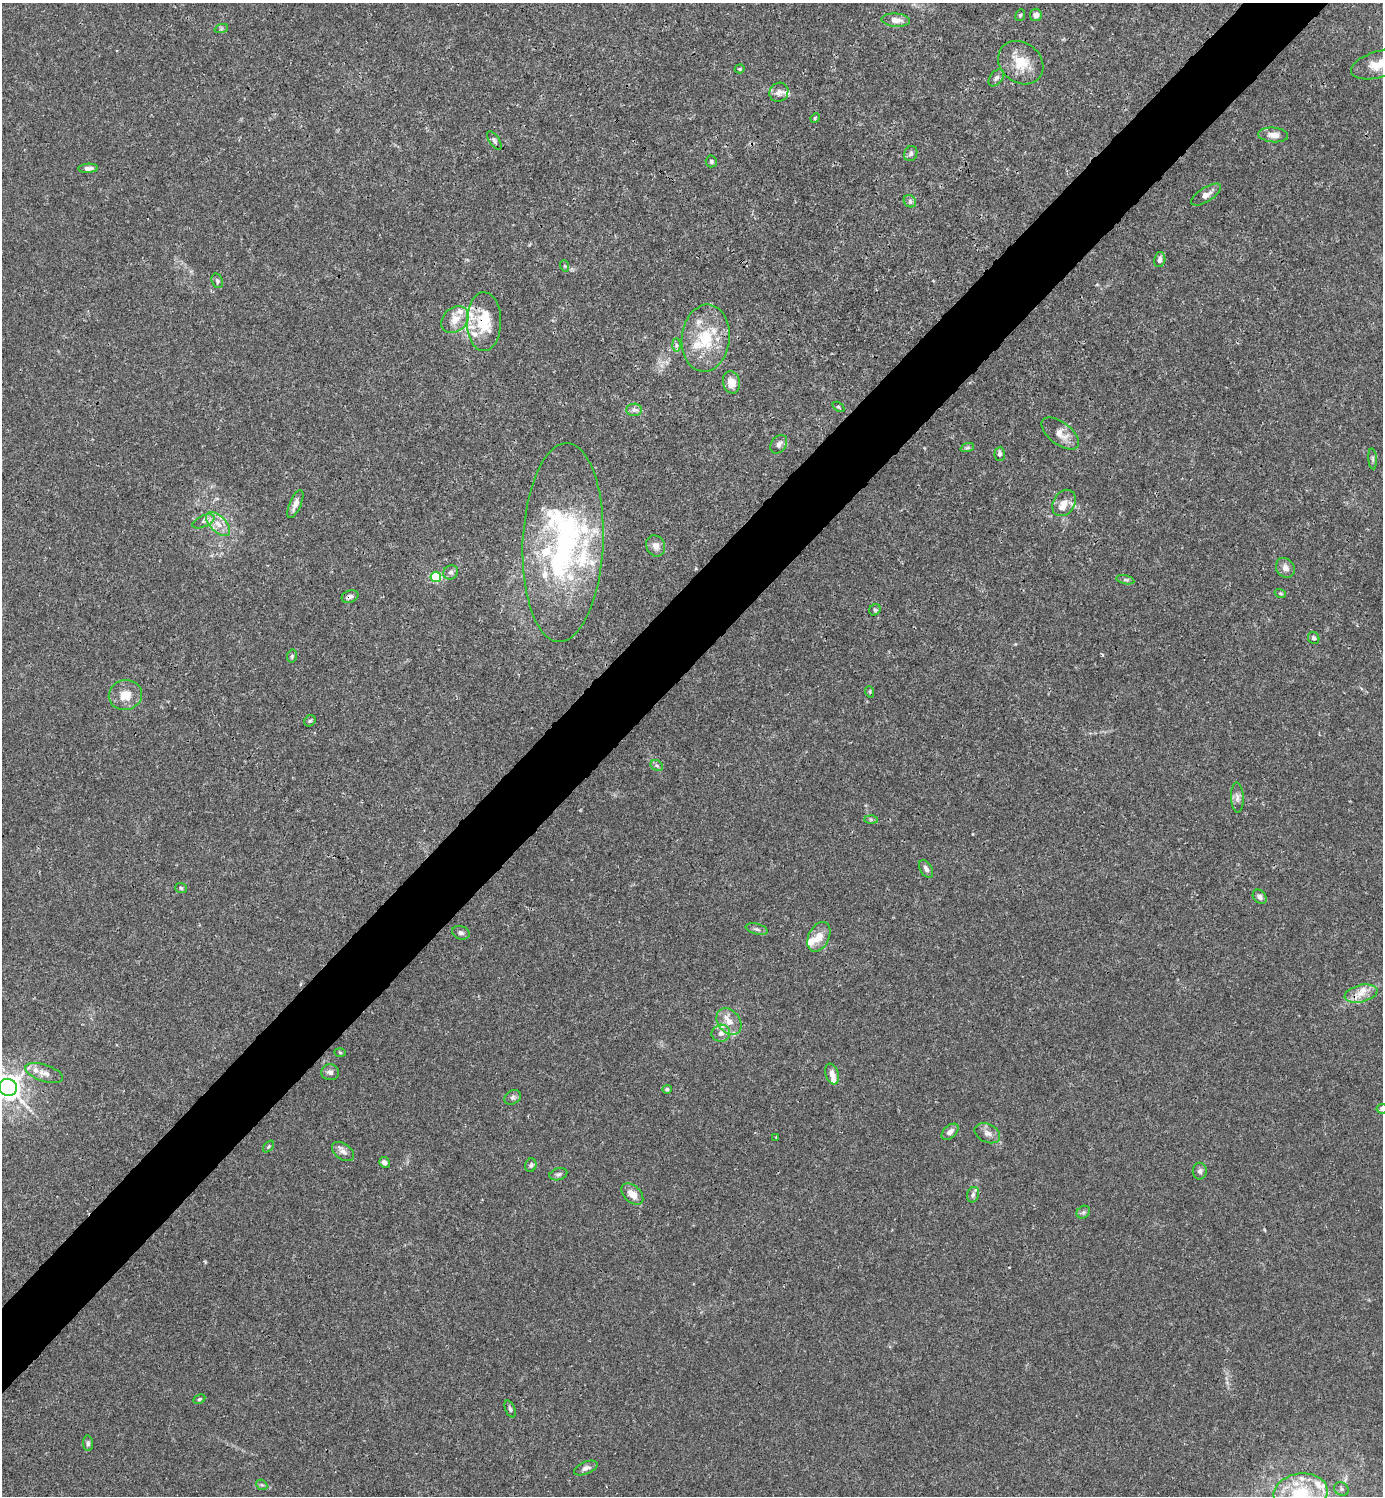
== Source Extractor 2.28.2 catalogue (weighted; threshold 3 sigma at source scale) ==
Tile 10 of 4 x 4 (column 2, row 3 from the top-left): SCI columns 1681-3061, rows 1496-2989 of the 5981 x 5982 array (HDU 1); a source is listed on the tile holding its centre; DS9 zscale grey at full resolution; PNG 1385 x 1498 px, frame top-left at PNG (2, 3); each listed source drawn as its Kron ellipse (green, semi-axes under 4 px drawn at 4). Shown black and unused: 5% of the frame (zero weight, under 3 of 4 exposures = <1% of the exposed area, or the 3 px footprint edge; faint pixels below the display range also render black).
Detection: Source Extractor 2.28.2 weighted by HDU 2 'WHT'; one run over the whole footprint, this tile lists its part. Background 0.0153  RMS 0.0021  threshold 0.00965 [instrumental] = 3 sigma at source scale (4.5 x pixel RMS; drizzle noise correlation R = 1.50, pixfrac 1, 0.05/0.05 arcsec/px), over >= 5 px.
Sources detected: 107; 18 inside a brighter listed object's ellipse — not listed separately; the other 89 listed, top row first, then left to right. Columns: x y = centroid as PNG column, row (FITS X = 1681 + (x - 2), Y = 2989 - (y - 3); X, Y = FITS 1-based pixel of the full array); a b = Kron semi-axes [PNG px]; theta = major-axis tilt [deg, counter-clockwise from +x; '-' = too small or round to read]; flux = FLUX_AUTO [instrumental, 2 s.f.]
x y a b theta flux
1020 15 6 4 68 0.32
1036 15 6 6 - 1.1
896 20 14 6 -4 1.6
221 29 7 4 19 0.33
1021 63 24 20 -39 5.3
1379 64 29 13 16 5.1
740 69 5 4 - 0.27
996 78 10 6 51 0.71
779 92 10 9 - 1.1
815 118 5 4 - 0.23
1273 135 15 7 -4 1.6
494 140 10 5 -55 0.54
911 153 8 6 65 0.66
711 161 6 5 - 0.39
88 168 10 4 2 0.88
1206 195 17 7 32 1.5
910 201 7 5 -47 0.52
1160 260 7 5 78 0.71
565 266 6 3 -71 0.26
217 281 7 5 -68 0.45
455 319 15 11 40 2.8
484 322 29 17 90 7.8
706 338 34 24 84 9.9
676 345 7 4 -89 0.43
731 382 11 8 -76 2.4
838 407 6 3 -33 0.27
634 410 8 6 1 0.81
1060 434 22 11 -37 2.6
779 444 10 7 54 0.87
967 448 7 4 18 0.36
1000 454 7 5 86 0.57
1373 459 10 4 -85 0.42
1064 503 14 10 56 2.1
295 504 15 5 67 1.3
203 521 12 5 25 0.84
218 524 15 8 -45 2.3
563 542 99 40 88 54
656 546 11 9 -61 1.5
1285 568 10 8 -51 1.2
451 572 8 6 38 0.62
436 577 5 5 - 15
1125 580 9 4 -13 0.41
1280 593 5 3 - 0.28
350 596 8 6 22 0.72
875 610 6 5 - 0.34
1314 638 6 5 - 0.55
292 656 6 5 - 0.36
870 692 6 3 -72 0.25
125 695 17 15 14 3.3
310 721 6 5 - 0.36
657 765 6 5 - 0.42
1237 798 15 6 -87 0.96
871 819 6 4 -1 0.36
926 869 10 6 -59 0.82
181 888 6 5 - 0.35
1260 897 8 6 -49 0.78
757 929 11 5 -14 0.61
461 933 9 6 -18 0.57
819 937 15 10 63 2.6
1361 993 17 8 14 2.4
729 1022 15 11 -51 2.6
721 1033 9 8 - 1.3
340 1053 5 3 - 0.24
330 1072 9 8 - 0.76
44 1073 19 8 -19 1.7
832 1074 11 6 -70 1.2
8 1087 9 8 - 220
667 1089 5 4 - 0.45
513 1097 8 6 32 0.61
1382 1109 5 5 - 0.51
950 1132 10 6 43 1.3
987 1133 13 9 -27 1.3
776 1137 2 2 - 0.14
269 1146 7 4 46 0.29
343 1151 12 7 -36 1.1
384 1162 5 5 - 0.73
531 1165 7 5 66 0.4
1200 1171 8 7 - 0.66
558 1174 9 6 16 0.54
632 1194 13 8 -43 2.2
973 1195 8 5 72 0.61
1083 1212 7 6 - 0.47
199 1399 6 4 26 0.35
510 1409 9 4 -68 0.41
88 1443 8 5 -83 0.46
586 1468 12 6 22 0.84
262 1485 6 4 -41 0.34
1341 1489 7 6 - 0.6
1301 1493 27 19 7 11
Overlapping masked pixels (flux is a lower limit): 2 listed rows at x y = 484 322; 350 596
Isophote crosses this tile's border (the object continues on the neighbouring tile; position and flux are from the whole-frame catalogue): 4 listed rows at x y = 1379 64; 8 1087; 1382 1109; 1301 1493